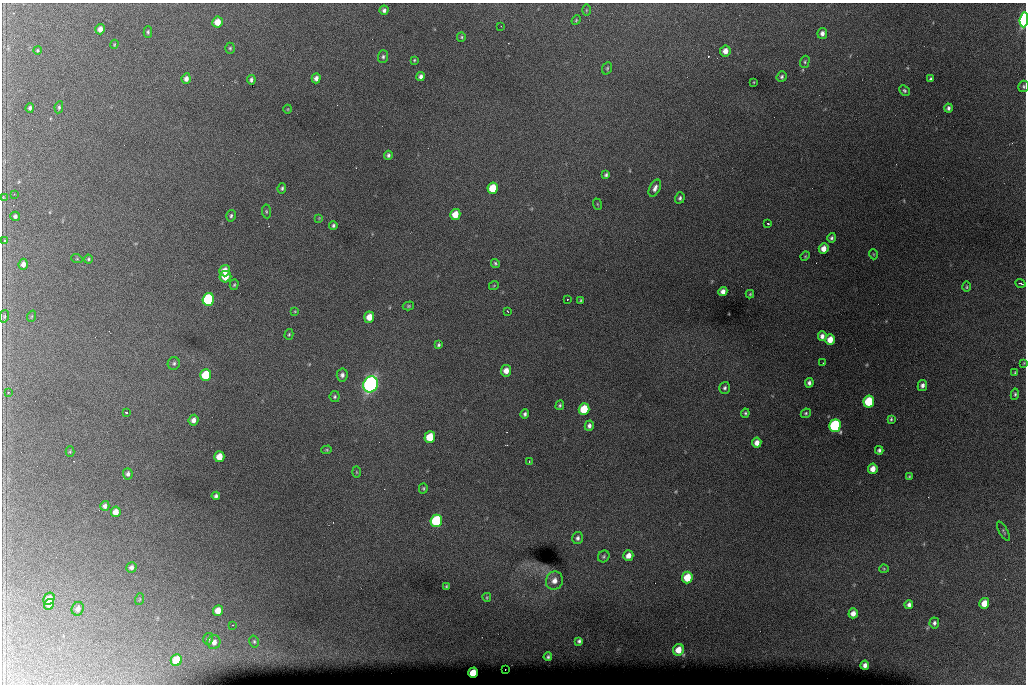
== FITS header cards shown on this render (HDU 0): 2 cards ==
NAXIS1  =                 1024 /fastest changing axis
NAXIS2  =                  682 /next to fastest changing axis

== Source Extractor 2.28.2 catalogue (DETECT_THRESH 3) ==
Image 1024 x 682 px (HDU 0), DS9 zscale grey, 1 PNG px = 1 image px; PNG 1028 x 686 px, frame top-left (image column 1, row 682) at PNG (2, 3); each listed source drawn as its Kron ellipse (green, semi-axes under 4 px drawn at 4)
Background 5570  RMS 49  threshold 146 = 3 sigma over >= 5 px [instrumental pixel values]
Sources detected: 148; all 148 listed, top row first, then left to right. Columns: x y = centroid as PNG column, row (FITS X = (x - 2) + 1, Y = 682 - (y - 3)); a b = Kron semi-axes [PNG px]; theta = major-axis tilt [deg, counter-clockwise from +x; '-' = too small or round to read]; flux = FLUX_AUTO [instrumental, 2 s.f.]
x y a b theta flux
384 10 4 4 - 8.8e+03
586 10 6 4 90 3.3e+03
576 20 5 4 - 3.6e+03
1024 20 7 4 85 5.0e+05
218 22 5 5 - 4.6e+04
501 26 3 2 - 4.6e+03
100 29 5 4 - 1.9e+04
148 32 6 4 -89 5.5e+03
822 33 5 4 - 1.4e+04
461 37 5 4 - 4.3e+03
114 44 4 3 - 3.1e+03
230 48 5 4 - 4.4e+03
37 50 4 4 - 3.8e+03
725 51 5 5 - 2.4e+04
383 57 6 5 - 6.8e+03
414 60 3 3 - 3.2e+03
805 62 6 4 73 5.3e+03
607 68 6 4 70 4.8e+03
421 76 4 4 - 1.0e+04
782 77 5 4 - 6.5e+03
316 78 5 4 - 1.4e+04
186 79 5 4 - 1.4e+04
931 79 4 3 - 5.9e+03
251 80 5 3 - 8.0e+03
754 82 3 2 - 2.2e+03
1024 86 6 5 - 5.9e+03
904 90 6 4 -44 5.5e+03
59 107 6 4 81 5.9e+03
30 108 4 4 - 7.2e+03
948 108 4 4 - 8.8e+03
288 109 4 3 - 2.4e+03
388 155 4 4 - 7.9e+03
606 175 4 3 - 6.4e+03
282 188 5 4 - 5.7e+03
493 188 6 5 - 9.7e+04
655 188 9 5 63 1.5e+04
14 194 2 2 - 1.5e+03
3 197 4 2 - 2.5e+03
680 198 6 4 73 7.0e+03
597 204 6 3 -70 2.9e+03
266 211 7 4 -83 4.6e+03
455 214 5 5 - 5.4e+04
15 216 4 4 - 6.8e+03
231 216 6 5 - 6.8e+03
319 218 4 4 - 2.6e+03
768 224 3 2 - 3.7e+03
333 225 4 4 - 6.2e+03
832 238 5 4 - 6.7e+03
5 241 4 3 - 7.0e+03
824 249 5 5 - 2.6e+04
873 254 5 3 - 2.7e+03
805 256 5 4 - 3.6e+03
77 259 6 3 -18 3.2e+03
88 259 4 4 - 4.3e+03
495 263 5 3 - 5.1e+03
23 264 5 4 - 1.5e+04
225 271 6 5 - 3.4e+04
225 277 6 5 - 6.6e+04
1021 283 5 2 - 4.3e+03
234 285 5 4 - 4.4e+03
494 285 5 3 - 2.8e+03
967 287 5 4 - 4.5e+03
723 292 5 4 - 1.7e+04
750 294 4 4 - 3.7e+03
208 299 6 5 - 4.3e+05
567 299 2 2 - 2.3e+03
581 300 4 3 - 3.6e+03
408 306 6 4 15 4.7e+03
295 311 4 3 - 2.8e+03
508 312 3 2 - 3.5e+03
4 316 6 4 72 4.9e+03
32 316 6 3 70 3.6e+03
369 317 5 5 - 4.2e+04
289 334 6 4 73 4.3e+03
822 336 5 4 - 1.4e+04
830 339 5 5 - 3.9e+04
439 345 3 3 - 5.2e+03
174 363 6 6 - 6.7e+03
823 363 2 2 - 2.0e+03
1024 363 3 3 - 2.6e+03
506 371 6 5 - 2.9e+04
1015 373 4 3 - 3.3e+03
206 375 6 5 - 1.3e+05
342 375 6 5 - 1.2e+04
809 383 4 4 - 1.0e+04
371 384 8 7 - 1.4e+06
922 385 5 4 - 1.2e+04
725 388 6 5 - 8.0e+03
8 393 3 2 - 2.0e+03
1015 394 6 4 81 5.0e+03
335 397 5 5 - 5.9e+03
869 402 6 5 - 1.7e+05
560 405 5 4 - 5.6e+03
584 409 6 5 - 1.2e+05
126 412 3 3 - 9.2e+03
745 413 4 4 - 5.1e+03
806 413 5 4 - 5.0e+03
525 414 4 4 - 8.3e+03
891 419 4 3 - 4.4e+03
194 420 5 5 - 1.6e+04
589 426 5 4 - 1.0e+04
835 426 6 5 - 5.0e+05
430 437 6 5 - 9.4e+04
757 443 5 4 - 2.1e+04
327 450 5 4 - 4.1e+03
879 450 4 4 - 7.5e+03
70 452 5 4 - 3.6e+03
219 457 5 5 - 4.6e+04
529 462 3 2 - 3.8e+03
873 469 5 4 - 2.8e+04
356 472 6 4 -88 3.4e+03
128 474 6 5 - 9.4e+03
909 476 4 3 - 3.3e+03
423 488 5 4 - 4.3e+03
216 496 4 4 - 8.2e+03
105 506 5 4 - 1.1e+04
116 512 5 5 - 2.6e+04
436 521 6 5 - 3.2e+05
1003 531 10 3 -61 4.3e+03
578 538 6 5 - 9.4e+03
628 555 5 5 - 2.3e+04
604 556 6 5 - 5.8e+03
131 567 5 5 - 1.1e+04
884 569 4 4 - 3.6e+03
687 578 6 5 - 8.8e+04
554 581 9 8 - 2.4e+04
446 586 3 2 - 3.7e+03
487 597 4 3 - 3.8e+03
49 599 6 5 - 3.5e+04
140 599 6 3 71 2.9e+03
984 603 5 5 - 4.9e+04
49 604 5 4 - 1.8e+04
909 605 4 4 - 1.0e+04
78 609 7 6 - 1.4e+04
218 610 5 5 - 3.5e+04
853 613 5 4 - 2.0e+04
934 623 5 5 - 8.7e+03
233 625 3 2 - 3.9e+03
208 639 6 5 - 6.6e+03
254 641 6 4 -74 5.1e+03
579 641 4 4 - 7.7e+03
214 642 7 6 - 1.8e+04
678 650 6 5 - 4.4e+04
548 657 4 3 - 5.8e+03
176 660 6 5 - 1.0e+05
865 665 4 4 - 1.4e+04
505 669 2 2 - 3.6e+03
473 673 5 5 - 7.3e+04
At the frame edge (FLAGS 8, measured only in part): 3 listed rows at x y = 1024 20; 1024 86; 1024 363

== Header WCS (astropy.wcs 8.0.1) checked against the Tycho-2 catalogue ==
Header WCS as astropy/WCSLIB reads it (CRVAL/CRPIX/CD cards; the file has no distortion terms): RA---TAN/DEC--TAN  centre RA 07:06:07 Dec +31:10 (106.53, +31.16 deg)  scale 1.44 arcsec/px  FOV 24.5' x 16.3'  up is -93 deg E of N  parity flipped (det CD > 0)
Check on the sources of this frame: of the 60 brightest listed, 8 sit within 2.2 arcsec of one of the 16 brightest Tycho-2 stars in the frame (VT <= 12.35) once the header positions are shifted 0.18 arcsec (0.16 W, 0.09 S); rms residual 0.90 arcsec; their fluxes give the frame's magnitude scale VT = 24.60 - 2.5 log10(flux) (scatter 0.16 mag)
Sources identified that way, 8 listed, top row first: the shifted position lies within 2.2 arcsec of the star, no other Tycho-2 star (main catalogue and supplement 1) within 4.4 arcsec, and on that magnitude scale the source's flux lands within +1.5 / -3 mag of the star's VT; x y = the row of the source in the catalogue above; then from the Tycho-2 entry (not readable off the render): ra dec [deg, ICRS J2000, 3 dp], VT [Tycho-2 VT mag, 2 dp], TYC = Tycho-2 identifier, HIP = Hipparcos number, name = IAU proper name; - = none
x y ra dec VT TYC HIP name
493 188 106.458 +31.151 12.35 2438-728-1 - -
206 375 106.551 +31.041 11.84 2438-663-1 - -
371 384 106.552 +31.106 9.20 2438-180-1 - -
869 402 106.550 +31.305 11.61 2438-184-1 - -
584 409 106.559 +31.192 11.79 2438-1039-1 - -
835 426 106.562 +31.292 10.01 2438-106-1 - -
436 521 106.614 +31.135 11.36 2438-550-1 - -
473 673 106.684 +31.152 11.76 2438-931-1 - -